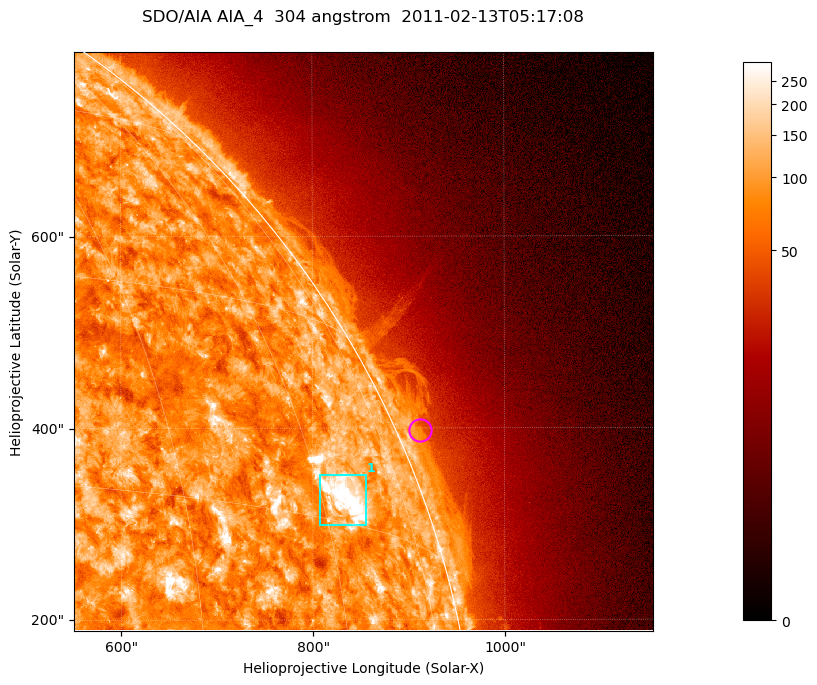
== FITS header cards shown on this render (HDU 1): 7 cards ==
TELESCOP= 'SDO/AIA '           / For AIA: SDO/AIA
INSTRUME= 'AIA_4   '           / For AIA: AIA_ATA1, AIA_ATA2, AIA_ATA3 or AIA_AT
WAVELNTH=                  304 / [angstrom] Wavelength
WAVEUNIT= 'angstrom'           / Wavelength unit: angstrom
DATE-OBS= '2011-02-13T05:17:08.123' / [ISO] Date when observation started; ISO 8
CTYPE1  = 'HPLN-TAN'           / CTYPE1; Typically HPLN
CTYPE2  = 'HPLT-TAN'           / CTYPE2; Typically HPLT

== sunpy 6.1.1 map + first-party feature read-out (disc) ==
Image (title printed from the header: SDO/AIA AIA_4  304 angstrom  2011-02-13T05:17:08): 1006 x 1006 px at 0.6 arcsec/px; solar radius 972 arcsec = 1619 px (partial field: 5.3% of the solar disc is inside the frame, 43% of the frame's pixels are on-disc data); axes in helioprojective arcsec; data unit not stated in the header (colour bar unlabelled)
Orientation: roll -0.132 deg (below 1 deg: not rotated)
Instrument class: DISC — disc imager (sunpy class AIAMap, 304 A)
Bright regions (active regions / flare kernels): reference = the on-disc median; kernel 9 px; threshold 5 sigma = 154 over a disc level ~89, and >= 1.15x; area >= 1012 px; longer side >= 12 px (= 7.2 arcsec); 1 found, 1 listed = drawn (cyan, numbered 1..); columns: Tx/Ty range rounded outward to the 2 arcsec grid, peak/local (2 s.f.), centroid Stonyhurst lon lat
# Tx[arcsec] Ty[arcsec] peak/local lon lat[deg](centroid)
1 806..856 298..352 7.6 +63 +17
Off-limb structures (1.02-1.3 R_sun): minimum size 400 px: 3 found; the strongest spans PA ~290..295 deg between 1.02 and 1.04 R_sun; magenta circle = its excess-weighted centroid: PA ~295 deg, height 1.02 R_sun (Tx ~912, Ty ~398 arcsec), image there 1.6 x the reference